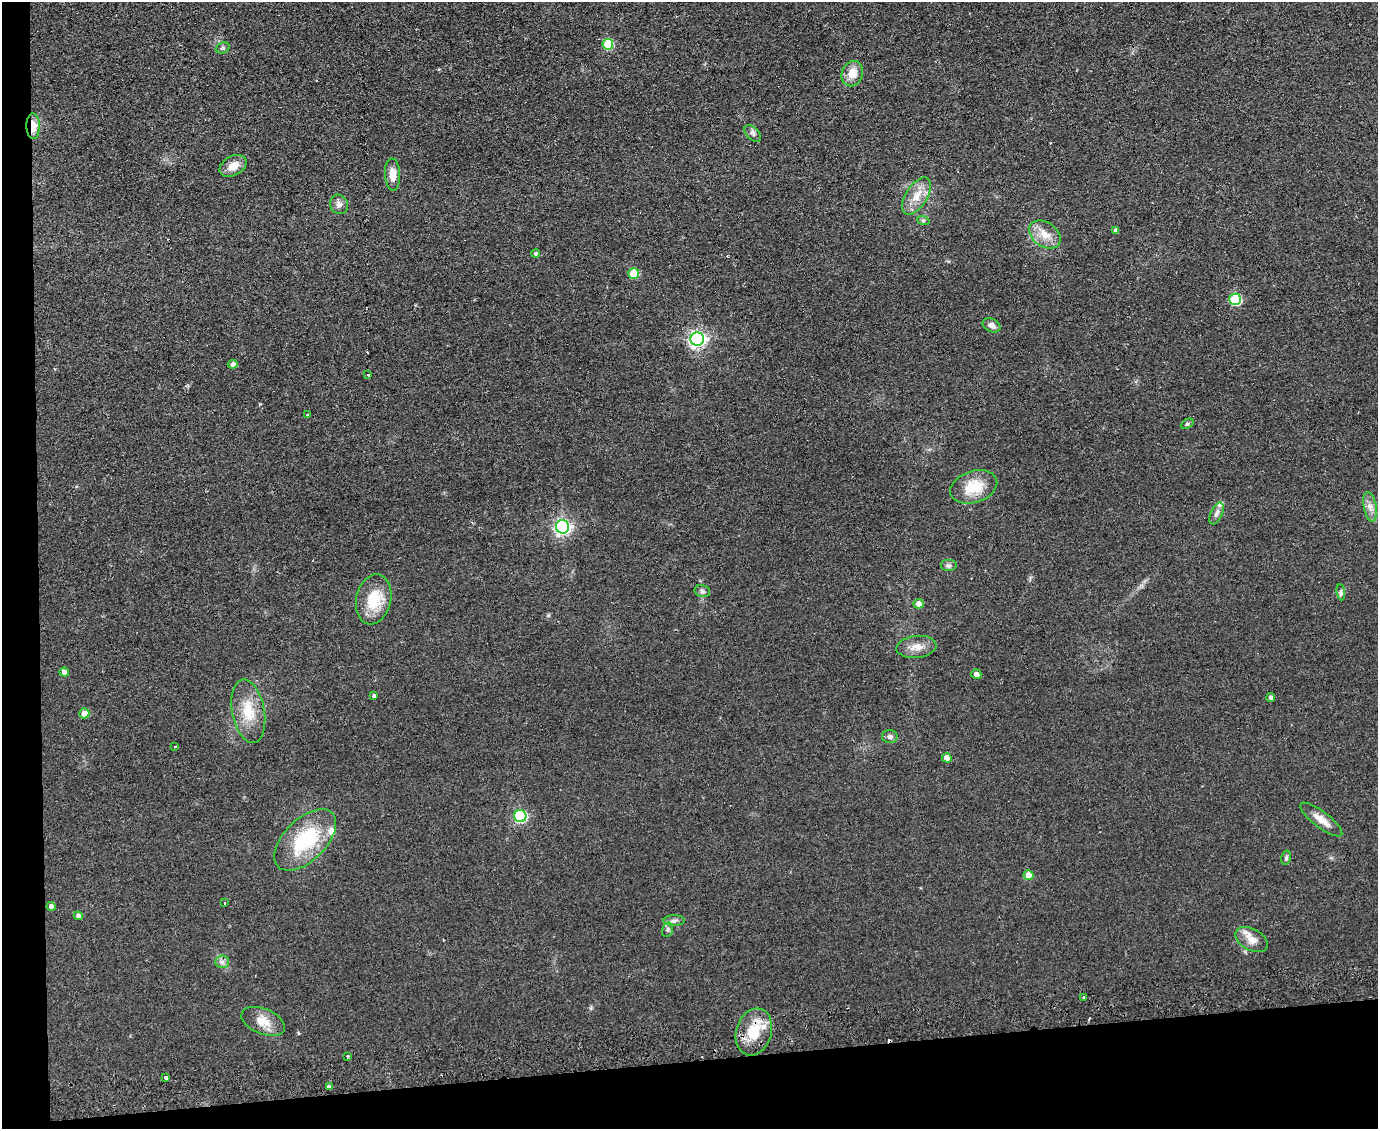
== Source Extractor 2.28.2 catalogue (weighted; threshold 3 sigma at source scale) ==
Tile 10 of 3 x 4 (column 1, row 4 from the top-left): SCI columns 425-1800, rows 43-1169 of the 4674 x 6921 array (HDU 1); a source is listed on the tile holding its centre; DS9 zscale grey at full resolution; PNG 1380 x 1131 px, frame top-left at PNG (2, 2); each listed source drawn as its Kron ellipse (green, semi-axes under 4 px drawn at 4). Shown black and unused: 9% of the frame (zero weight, under 2 of 3 exposures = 3% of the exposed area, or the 3 px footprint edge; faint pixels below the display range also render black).
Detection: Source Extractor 2.28.2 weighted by HDU 2 'WHT'; one run over the whole footprint, this tile lists its part. Background 0.0634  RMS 0.0089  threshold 0.0401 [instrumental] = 3 sigma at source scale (4.5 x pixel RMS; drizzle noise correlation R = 1.50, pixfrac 1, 0.05/0.05 arcsec/px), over >= 5 px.
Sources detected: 63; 2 cosmic-ray / hot-pixel residue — neither listed nor drawn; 3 inside a brighter listed object's ellipse — not listed separately; the other 58 listed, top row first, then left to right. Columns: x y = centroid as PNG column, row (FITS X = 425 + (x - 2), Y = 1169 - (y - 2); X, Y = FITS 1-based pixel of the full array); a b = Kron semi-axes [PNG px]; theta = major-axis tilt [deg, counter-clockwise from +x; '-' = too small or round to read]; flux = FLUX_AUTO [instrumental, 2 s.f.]
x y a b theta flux
608 44 5 5 - 47
223 48 7 5 21 1.7
852 74 13 10 68 11
33 126 13 6 -89 15
753 133 10 6 -45 2.7
233 166 14 9 28 9.6
392 174 16 7 -87 8.9
917 196 21 10 57 13
339 204 10 8 -65 3.9
923 220 6 4 -19 1.2
1116 231 4 4 - 2.9
1045 235 17 12 -35 12
536 253 4 4 - 1.7
634 273 5 5 - 35
1235 299 5 5 - 66
991 325 9 6 -27 4.3
697 339 7 6 - 310
233 364 5 4 - 3.1
368 375 3 3 - 4.7
307 415 4 2 - 0.68
1187 424 7 4 28 1.4
974 487 24 15 18 23
1370 507 15 6 -79 5.6
1216 513 12 6 65 3.3
562 527 7 6 - 250
949 566 8 6 0 2.5
702 591 8 6 -14 2.2
1341 592 8 4 -82 1.8
374 599 25 17 77 27
919 604 5 5 - 5.2
916 647 20 11 6 9
64 672 5 4 - 4.8
976 674 5 4 - 3.7
374 696 4 3 - 1.8
1271 698 4 4 - 2.4
248 711 32 16 -79 24
84 713 5 5 - 9.9
890 737 8 6 -1 2.6
175 746 3 3 - 2.5
947 758 5 4 - 6
520 816 6 6 - 100
1321 820 26 8 -37 9.5
305 840 38 21 45 57
1286 858 7 4 79 1.8
1029 875 5 5 - 14
224 903 3 2 - 1.4
51 906 4 4 - 3
78 916 4 4 - 2.4
674 921 10 5 1 2.9
667 930 7 5 73 1.9
1251 940 17 11 -29 9.2
222 962 7 6 - 2.9
1083 998 3 3 - 2.4
263 1021 23 12 -22 13
754 1032 24 17 73 26
348 1056 3 3 - 1.1
166 1078 3 3 - 24
329 1087 4 3 - 12
Overlapping masked pixels (flux is a lower limit): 2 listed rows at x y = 33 126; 754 1032